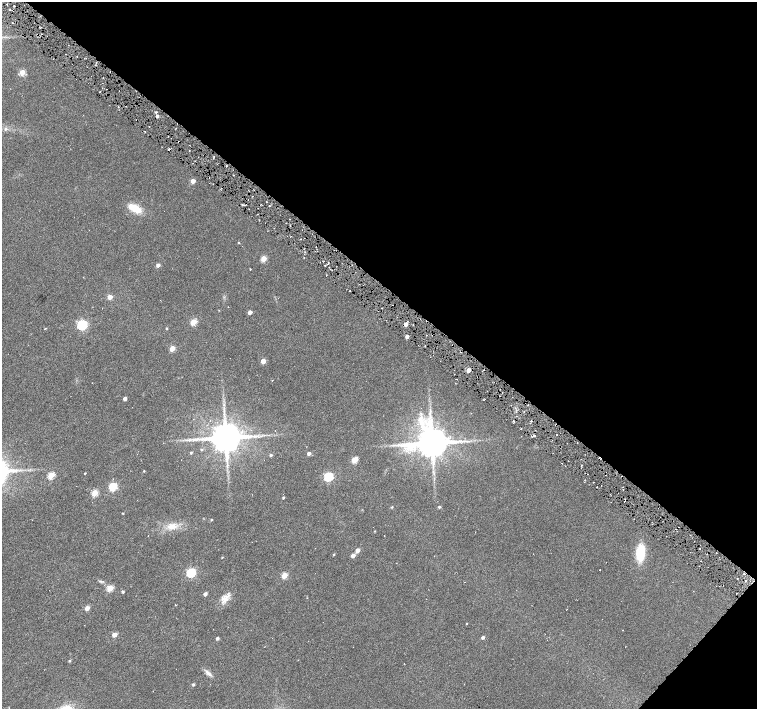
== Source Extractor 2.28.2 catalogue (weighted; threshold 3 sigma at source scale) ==
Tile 8 of 4 x 4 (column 4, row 2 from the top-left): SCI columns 4532-6041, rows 3069-4482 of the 6041 x 6067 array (HDU 1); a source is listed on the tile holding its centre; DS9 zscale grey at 2 x 2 block average (1 PNG px = mean of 2 x 2 image px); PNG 759 x 711 px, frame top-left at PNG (2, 2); no overlay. Shown black and unused: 41% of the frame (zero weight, under 3 of 6 exposures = <1% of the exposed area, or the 3 px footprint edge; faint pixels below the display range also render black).
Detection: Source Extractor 2.28.2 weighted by HDU 2 'WHT'; one run over the whole footprint, this tile lists its part. Background 0.0217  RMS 0.0052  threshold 0.0214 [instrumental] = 3 sigma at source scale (4.09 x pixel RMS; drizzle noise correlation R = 1.36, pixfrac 0.8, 0.0396/0.0396 arcsec/px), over >= 5 px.
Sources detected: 93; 3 cosmic-ray / hot-pixel residue — not listed; the other 90 listed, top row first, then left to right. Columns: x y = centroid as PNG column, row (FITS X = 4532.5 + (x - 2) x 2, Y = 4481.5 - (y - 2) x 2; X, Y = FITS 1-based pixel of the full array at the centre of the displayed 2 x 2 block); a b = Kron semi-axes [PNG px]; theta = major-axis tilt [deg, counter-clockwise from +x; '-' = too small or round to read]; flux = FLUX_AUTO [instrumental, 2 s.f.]
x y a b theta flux
7 4 2 2 - 0.4
10 9 2 2 - 0.77
41 34 2 2 - 0.55
65 54 2 2 - 0.54
22 72 3 3 - 24
157 116 2 2 - 3.1
149 127 2 2 - 0.41
5 129 4 3 - 1.4
178 141 2 2 - 0.81
169 149 2 2 - 0.85
226 166 2 2 - 0.68
193 181 3 3 - 9.1
245 204 2 2 - 0.49
269 205 2 2 - 0.63
134 208 19 8 -29 17
239 243 2 2 - 0.85
304 257 2 2 - 0.53
263 259 3 3 - 23
328 263 3 2 - 0.86
158 265 3 3 - 5.2
250 269 2 2 - 0.66
330 269 2 2 - 0.52
350 290 2 2 - 0.67
110 297 3 3 - 13
250 312 3 3 - 7.9
194 322 3 3 - 29
406 324 3 2 - 9.7
82 325 4 4 - 130
167 328 2 2 - 0.93
407 336 3 2 - 3.9
425 346 2 2 - 0.47
172 348 3 3 - 18
263 361 3 3 - 12
468 370 3 3 - 8.6
272 380 2 2 - 0.42
125 399 3 2 - 4.7
524 412 2 2 - 0.57
531 421 2 2 - 0.49
421 422 12 8 -71 14
275 431 2 2 - 0.39
557 435 2 2 - 0.69
226 437 7 6 - 2900
195 439 8 3 12 3.6
465 441 5 2 - 2.1
432 443 8 7 - 2700
202 449 3 3 - 1.1
191 453 3 2 - 1.3
309 453 3 3 - 3.8
271 455 3 2 - 2
355 460 3 3 - 31
144 471 2 2 - 0.78
85 473 2 2 - 0.82
51 475 3 3 - 41
329 477 4 3 - 83
113 487 4 3 - 60
597 487 2 2 - 0.61
95 493 3 3 - 33
283 498 2 2 - 1.4
392 507 3 2 - 0.99
439 507 3 2 - 1.8
123 513 2 2 - 0.78
211 520 3 2 - 0.96
172 526 13 8 10 12
375 531 3 2 - 0.52
475 532 2 2 - 0.31
148 536 2 2 - 0.3
357 550 3 3 - 7.9
640 553 13 7 83 42
333 554 2 2 - 0.9
353 556 3 3 - 5.9
222 557 2 2 - 0.7
600 570 2 2 - 0.47
191 573 4 3 - 97
284 575 3 3 - 27
737 579 2 2 - 0.89
746 581 2 2 - 0.91
110 588 3 3 - 31
123 592 3 2 - 2
205 594 3 2 - 4.2
225 599 13 5 62 8
175 605 2 2 - 0.51
87 608 3 3 - 10
466 623 2 2 - 0.68
114 635 3 3 - 12
483 637 3 2 - 3
217 638 3 2 - 2.9
69 661 3 3 - 1.4
208 673 11 4 -39 4.3
193 684 3 3 - 1.6
210 684 2 2 - 0.32
Overlapping masked pixels (flux is a lower limit): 1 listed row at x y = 226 166
Diffuse or blended objects may show on this block-average render without a row.